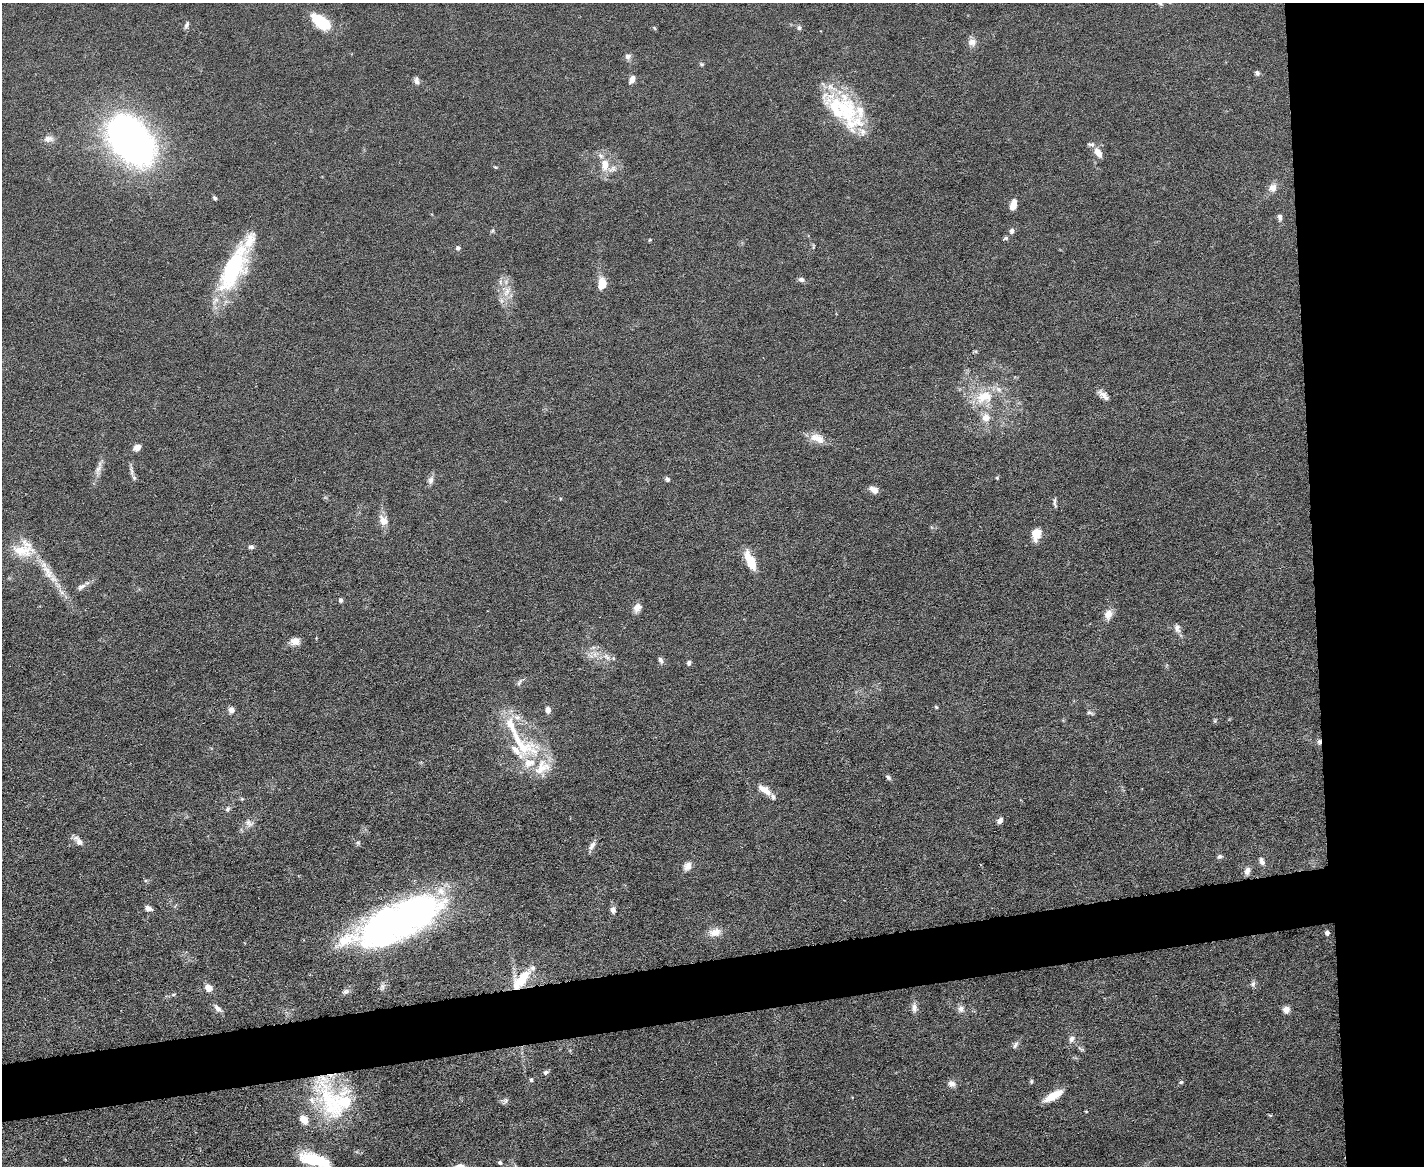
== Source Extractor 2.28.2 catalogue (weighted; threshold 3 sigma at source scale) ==
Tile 6 of 3 x 4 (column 3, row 2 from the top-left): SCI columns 2975-4396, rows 2329-3492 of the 4635 x 4656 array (HDU 1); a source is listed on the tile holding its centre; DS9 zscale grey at full resolution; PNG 1426 x 1168 px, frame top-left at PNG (2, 3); no overlay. Shown black and unused: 12% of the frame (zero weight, under 5 of 9 exposures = <1% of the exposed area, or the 3 px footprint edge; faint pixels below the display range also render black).
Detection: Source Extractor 2.28.2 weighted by HDU 2 'WHT'; one run over the whole footprint, this tile lists its part. Background 0.0889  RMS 0.0045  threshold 0.0184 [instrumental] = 3 sigma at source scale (4.09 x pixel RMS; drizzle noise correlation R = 1.36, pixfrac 0.8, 0.05/0.05 arcsec/px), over >= 5 px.
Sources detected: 130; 2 inside a brighter object's white glare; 1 cosmic-ray / hot-pixel residue — not listed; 17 inside a brighter listed object's ellipse — not listed separately; the other 110 listed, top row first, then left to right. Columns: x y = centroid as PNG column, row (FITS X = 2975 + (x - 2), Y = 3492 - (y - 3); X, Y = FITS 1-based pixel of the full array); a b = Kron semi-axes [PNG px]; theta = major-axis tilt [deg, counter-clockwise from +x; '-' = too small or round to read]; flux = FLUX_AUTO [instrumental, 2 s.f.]
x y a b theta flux
1160 3 6 5 - 0.71
321 21 19 10 -37 19
186 25 10 5 69 1.1
799 28 7 6 - 0.95
972 42 12 10 -5 2.5
628 56 8 7 - 1.4
702 64 6 5 - 0.59
1257 73 6 5 - 1.2
632 79 8 6 63 2.4
416 80 10 6 -80 1.5
846 110 48 31 -72 31
48 139 14 8 4 2.3
132 141 62 39 -50 150
1098 152 12 7 -56 4
605 164 15 9 87 5.8
495 167 6 3 -18 0.43
1273 188 12 10 67 3
215 198 5 4 - 0.77
1013 204 10 6 74 4.1
1280 217 10 6 -81 1.5
492 231 6 4 19 0.56
1012 231 7 6 - 1.3
1006 238 7 5 26 0.87
650 240 5 3 - 0.4
458 248 6 6 - 0.96
233 269 56 20 64 45
801 279 8 6 -19 1.3
602 284 14 9 80 5.6
507 291 15 8 67 4.1
1104 395 17 6 -42 2.4
984 397 27 18 22 14
986 418 10 10 - 3.8
817 438 20 11 -23 5.3
137 448 7 6 - 2.7
98 469 14 7 63 2.5
131 471 18 4 -83 1.7
997 478 5 4 - 0.49
667 479 6 5 - 0.92
431 480 12 7 79 1.8
874 490 11 6 -27 2.7
1055 502 15 3 -84 1
383 521 13 10 -55 4
1036 534 13 9 74 6.5
251 547 8 6 -5 1.1
22 550 32 16 -3 11
752 563 18 11 -81 6.1
48 572 25 11 -55 7
81 587 13 6 30 1.8
341 600 5 5 - 0.92
637 607 10 8 57 3.2
1108 614 13 9 73 3.3
1177 628 12 7 -79 2
295 641 11 9 1 3.2
595 654 7 6 - 1.9
607 657 10 6 -39 2.1
661 660 8 5 -62 1.4
689 663 6 5 - 1
519 682 11 5 60 1.1
936 707 5 4 - 0.48
231 710 5 5 - 3.1
548 710 8 6 -89 2
1090 713 10 5 -11 0.89
517 717 10 8 -22 2.5
1215 721 6 4 -47 0.55
1319 742 7 5 77 1
523 747 49 21 -12 22
888 777 8 5 -39 0.95
765 790 16 7 -36 4.6
242 799 5 4 - 0.5
227 809 8 5 41 0.98
1000 821 9 5 50 1.6
249 823 12 9 -59 2.2
78 841 15 7 -49 2.4
358 843 6 5 - 0.73
592 846 13 6 55 2.2
1220 856 6 5 - 1.1
1262 861 11 6 -66 1.8
687 866 11 9 53 2.7
1247 871 11 7 72 2
148 908 8 5 -20 2.1
613 910 9 7 -87 1.8
401 918 51 35 41 88
715 932 16 10 13 4.3
1327 933 4 4 - 1.7
347 940 46 17 19 16
521 979 32 14 47 13
1253 984 8 6 73 1.2
382 986 9 5 -84 1.2
208 988 8 7 - 3.6
346 991 10 6 23 1.3
173 995 6 4 20 0.56
218 1008 13 6 -42 1.8
914 1008 13 7 -89 2.1
961 1009 9 9 - 2
1286 1010 7 7 - 2.9
1072 1039 8 6 67 1.7
1015 1045 11 5 61 1.3
1081 1049 9 3 -33 0.76
546 1072 7 5 19 1
531 1080 5 4 - 0.92
1031 1081 7 5 90 0.63
1181 1082 6 5 - 0.65
951 1084 10 8 -20 1.9
1053 1096 22 7 30 6.4
334 1099 59 37 -46 45
506 1101 8 7 - 1.2
1086 1111 4 2 - 0.33
315 1160 33 12 -17 23
500 1162 5 5 - 0.81
460 1166 11 6 11 2.7
Overlapping masked pixels (flux is a lower limit): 3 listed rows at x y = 1319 742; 521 979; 334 1099
Isophote crosses this tile's border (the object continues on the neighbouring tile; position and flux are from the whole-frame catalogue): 3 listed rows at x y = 1160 3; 315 1160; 460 1166